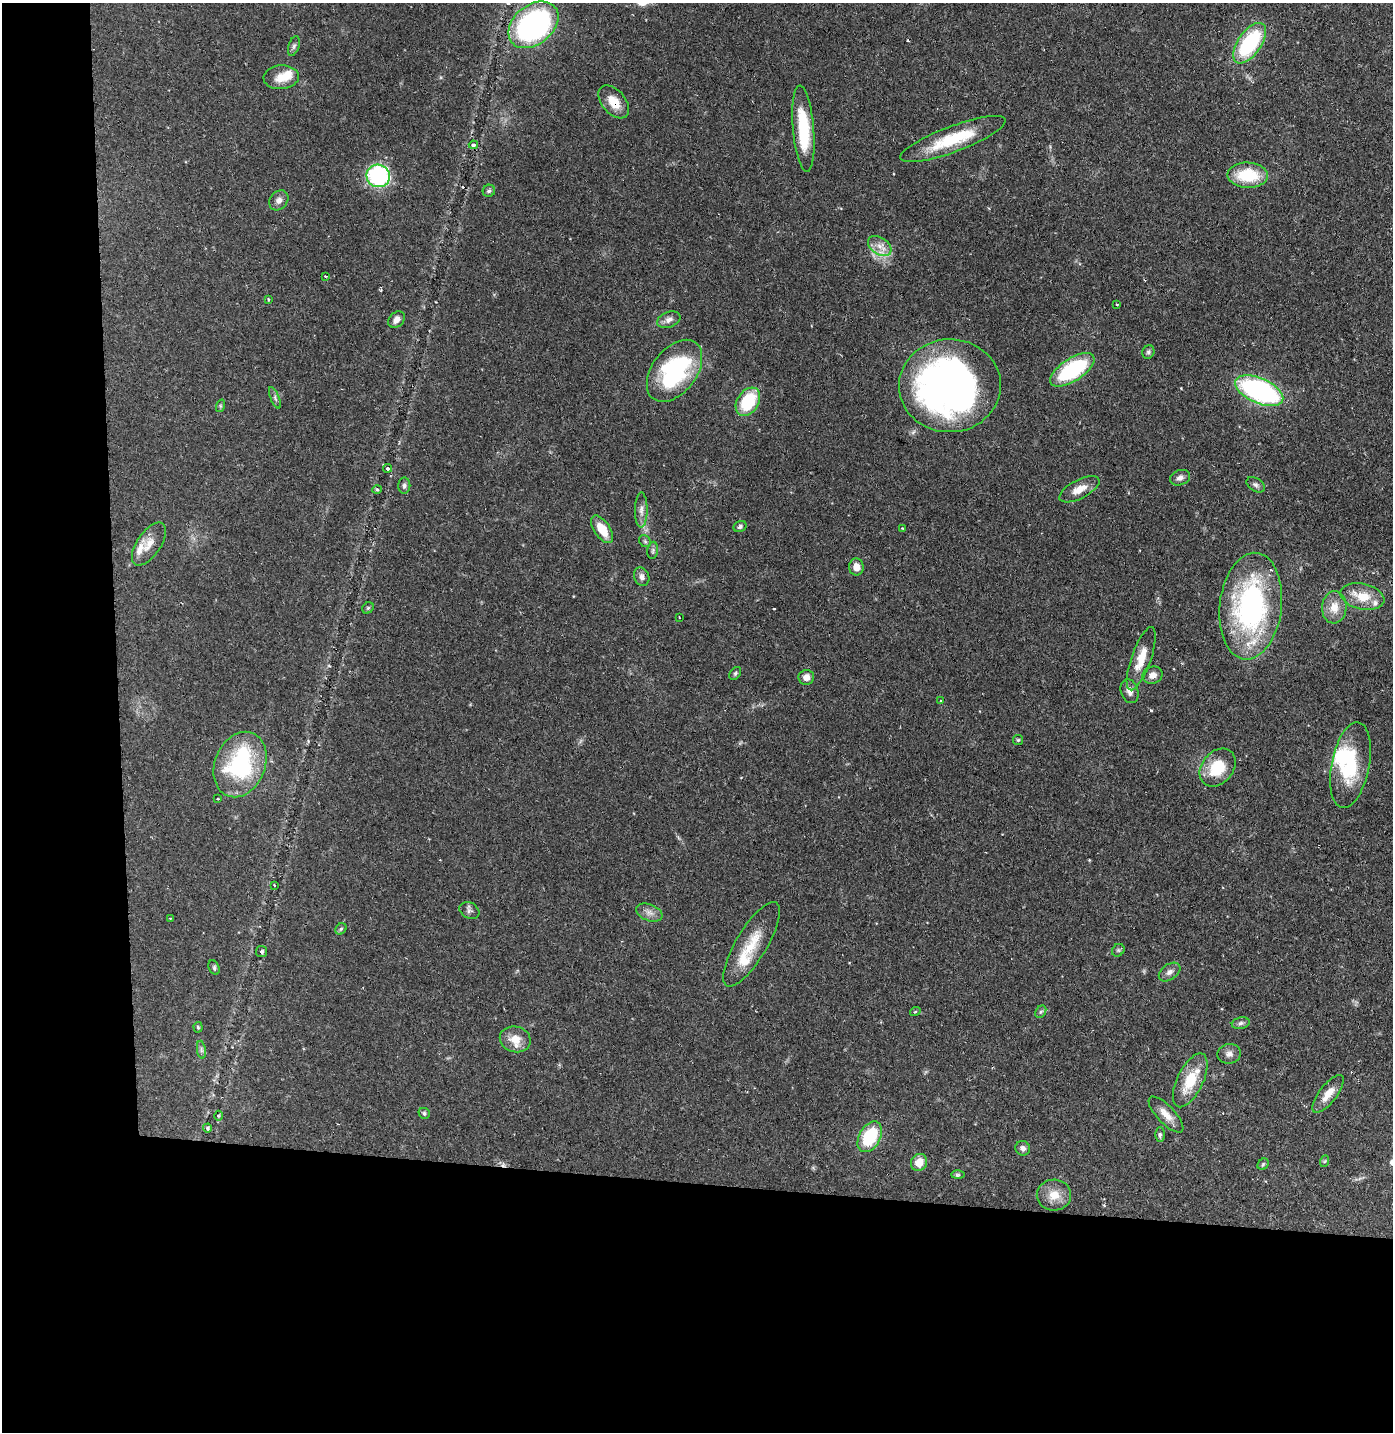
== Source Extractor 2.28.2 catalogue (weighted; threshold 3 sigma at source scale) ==
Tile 7 of 3 x 3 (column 1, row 3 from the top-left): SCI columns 77-1467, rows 1-1430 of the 4325 x 4291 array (HDU 1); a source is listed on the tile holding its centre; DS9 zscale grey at full resolution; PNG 1395 x 1434 px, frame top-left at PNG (2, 3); each listed source drawn as its Kron ellipse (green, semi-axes under 4 px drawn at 4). Shown black and unused: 24% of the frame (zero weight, under 2 of 3 exposures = <1% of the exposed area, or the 3 px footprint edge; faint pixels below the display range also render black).
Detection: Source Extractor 2.28.2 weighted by HDU 2 'WHT'; one run over the whole footprint, this tile lists its part. Background 0.13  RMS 0.0054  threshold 0.0245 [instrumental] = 3 sigma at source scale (4.5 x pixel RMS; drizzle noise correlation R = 1.50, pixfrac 1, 0.05/0.05 arcsec/px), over >= 5 px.
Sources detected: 99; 1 inside a brighter object's white glare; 5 cosmic-ray / hot-pixel residue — neither listed nor drawn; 5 inside a brighter listed object's ellipse — not listed separately; the other 88 listed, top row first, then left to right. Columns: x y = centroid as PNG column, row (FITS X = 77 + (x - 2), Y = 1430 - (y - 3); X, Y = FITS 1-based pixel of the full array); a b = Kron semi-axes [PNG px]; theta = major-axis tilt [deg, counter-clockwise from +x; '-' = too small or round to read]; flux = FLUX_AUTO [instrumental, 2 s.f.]
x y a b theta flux
533 25 28 19 39 110
1250 43 23 11 55 49
294 46 10 5 71 1.4
281 77 18 12 4 7.6
614 102 19 12 -49 9.2
803 129 43 10 -85 27
953 139 56 13 21 28
473 145 4 3 - 0.81
1248 175 20 12 -2 23
378 176 12 11 - 72
489 191 6 6 - 1.1
279 200 11 8 49 2.7
880 246 13 8 -34 4.6
325 276 3 2 - 0.62
268 299 3 2 - 0.84
1117 304 3 3 - 1.4
396 320 9 7 46 2.7
669 320 12 8 21 3.1
1148 352 7 6 - 1.2
1072 370 25 11 33 49
675 371 35 22 53 62
950 386 51 46 2 270
1259 391 25 12 -24 110
275 398 11 4 -67 1.4
748 402 15 10 57 27
220 406 6 4 72 0.78
387 468 4 4 - 0.81
1180 478 10 7 19 2.3
1256 485 10 6 -34 1.7
404 486 8 6 90 1.4
1079 489 22 9 27 6.9
377 490 5 3 - 0.65
641 510 17 6 89 3.3
740 527 7 5 27 1.4
903 528 3 3 - 0.52
602 529 16 8 -56 10
645 541 6 5 - 1
149 544 25 12 56 7.2
653 550 9 5 83 1.3
856 567 8 7 - 4.4
642 577 9 7 -66 2.3
1362 597 22 13 -13 13
1251 606 53 31 83 120
1334 607 16 12 86 7.7
368 608 6 5 - 0.84
679 617 2 2 - 0.34
1141 659 33 10 70 11
735 673 7 5 51 1
1152 675 10 8 19 3.5
806 677 7 7 - 3.6
1129 691 12 8 -70 3.2
941 701 3 3 - 1.4
1018 740 5 5 - 0.71
240 764 34 25 67 62
1350 765 43 19 79 33
1218 768 21 15 50 18
218 799 3 2 - 0.62
274 885 3 2 - 0.43
469 911 10 8 -29 1.8
649 913 13 8 -21 3.3
170 918 3 2 - 0.45
341 929 6 5 - 0.95
752 944 48 15 59 18
1118 950 7 5 45 1
261 952 5 5 - 1
214 968 8 5 -65 1
1170 972 12 7 35 2.5
915 1012 5 3 - 0.47
1041 1012 7 5 58 1
1241 1023 9 5 11 1.5
198 1027 5 4 - 0.79
515 1039 15 13 -14 8.2
201 1050 9 4 -82 1.3
1229 1054 12 10 8 2.9
1190 1080 29 13 64 17
1328 1094 23 8 52 7.2
424 1113 6 5 - 1
1166 1115 23 9 -46 6.3
218 1116 5 3 - 0.58
207 1128 4 4 - 0.72
1160 1135 7 5 -90 1.3
870 1137 16 10 61 29
1023 1148 7 7 - 2.3
1325 1161 6 4 70 0.68
919 1162 9 8 - 6.3
1263 1164 6 5 - 0.82
958 1175 7 4 1 0.96
1054 1195 17 15 3 8.6
Overlapping masked pixels (flux is a lower limit): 2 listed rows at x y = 533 25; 614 102
Isophote crosses this tile's border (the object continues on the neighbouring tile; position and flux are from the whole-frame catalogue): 1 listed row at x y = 533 25